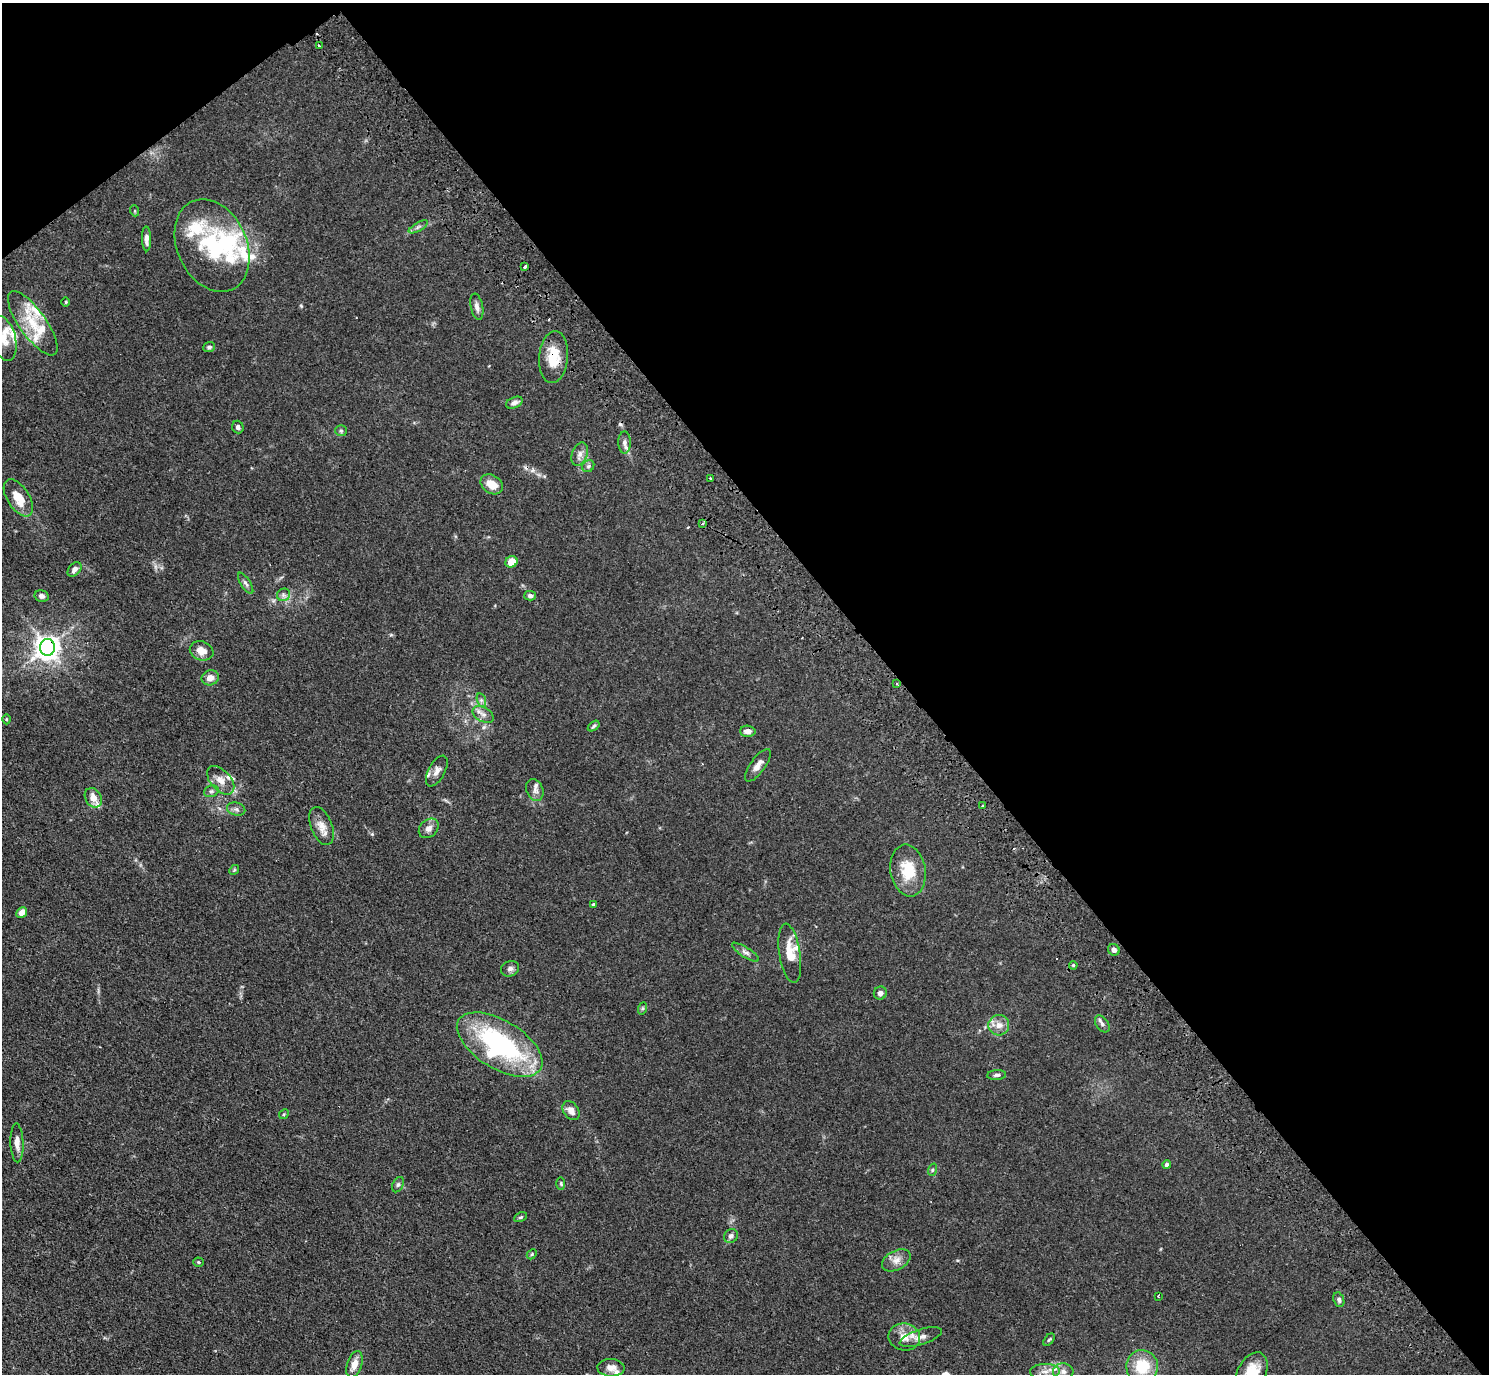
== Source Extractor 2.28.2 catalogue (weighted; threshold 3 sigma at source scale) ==
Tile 3 of 4 x 4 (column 3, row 1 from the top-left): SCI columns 3024-4510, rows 4454-5825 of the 6046 x 6025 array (HDU 1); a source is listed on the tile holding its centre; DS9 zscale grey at full resolution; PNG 1491 x 1376 px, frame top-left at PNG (2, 3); each listed source drawn as its Kron ellipse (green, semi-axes under 4 px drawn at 4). Shown black and unused: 41% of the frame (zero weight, under 3 of 4 exposures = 4% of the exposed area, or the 3 px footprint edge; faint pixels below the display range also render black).
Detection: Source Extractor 2.28.2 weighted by HDU 2 'WHT'; one run over the whole footprint, this tile lists its part. Background 0.0335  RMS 0.0033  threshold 0.0147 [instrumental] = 3 sigma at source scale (4.5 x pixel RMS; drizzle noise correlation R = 1.50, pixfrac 1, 0.05/0.05 arcsec/px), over >= 5 px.
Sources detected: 104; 1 inside a brighter object's white glare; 7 cosmic-ray / hot-pixel residue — neither listed nor drawn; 11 inside a brighter listed object's ellipse — not listed separately; the other 85 listed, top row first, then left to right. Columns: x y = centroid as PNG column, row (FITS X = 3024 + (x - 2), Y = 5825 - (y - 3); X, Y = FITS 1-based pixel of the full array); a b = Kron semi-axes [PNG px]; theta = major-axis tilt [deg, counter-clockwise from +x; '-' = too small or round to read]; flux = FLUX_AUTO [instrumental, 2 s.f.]
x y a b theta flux
319 46 3 3 - 1.5
135 211 5 3 - 0.31
418 227 10 3 29 0.78
147 239 12 4 -89 1.5
212 245 49 34 -65 30
525 267 4 3 - 2.9
66 302 5 3 - 0.3
477 307 13 6 -79 1.5
33 323 38 13 -54 11
4 339 23 12 -76 5.2
209 347 6 5 - 0.74
553 357 26 14 86 8.1
514 403 9 5 23 1.3
238 427 6 5 - 0.88
341 431 6 5 - 0.58
625 442 11 6 90 1.2
580 454 12 7 70 1.8
588 466 6 5 - 0.7
710 478 3 3 - 0.47
492 484 12 9 -33 4.5
18 498 21 11 -57 6.1
702 524 4 3 - 0.47
511 562 6 5 - 4.5
75 569 8 6 51 1.4
246 583 12 5 -57 0.92
284 595 7 6 - 1
42 596 7 5 -13 1.3
530 596 6 4 -14 0.94
47 647 8 7 - 330
202 651 12 9 -22 2.9
210 678 9 7 21 2.2
897 683 3 3 - 0.42
481 700 7 4 -72 0.75
483 714 11 7 -29 1.8
6 719 5 3 - 0.3
594 726 7 4 37 0.53
748 731 7 5 -2 1.8
758 765 19 7 54 2.3
437 771 17 8 61 2.1
221 780 17 10 -48 3.2
535 790 11 8 -67 1.6
211 791 7 5 20 0.78
93 798 10 8 -58 3.1
983 805 3 3 - 0.87
236 809 9 6 -15 1.1
322 826 20 10 -68 3.4
429 828 11 8 45 1.9
234 870 5 4 - 0.4
908 871 26 17 -81 10
593 905 4 4 - 0.75
22 912 6 5 - 2.4
1114 950 6 5 - 1.2
745 952 15 5 -32 1.3
790 953 30 10 -81 6.7
1073 965 4 3 - 0.39
510 969 9 7 26 1.2
880 993 6 6 - 1.2
643 1008 6 4 71 0.45
1102 1024 9 6 -55 1.1
999 1025 10 10 - 2.7
500 1045 48 24 -31 56
997 1075 9 5 5 0.85
571 1111 10 7 -53 2.2
284 1114 5 4 - 0.39
17 1143 19 6 -88 2.3
1167 1165 4 4 - 0.88
932 1170 6 4 71 0.46
561 1184 6 3 -89 0.4
398 1185 8 5 63 0.73
520 1217 7 4 26 0.51
731 1236 7 6 - 0.98
532 1254 6 4 47 0.44
896 1260 15 9 28 2.7
198 1262 5 4 - 0.44
1158 1296 3 3 - 0.36
1339 1300 7 5 -68 0.81
904 1337 16 13 -10 4.2
921 1337 22 7 17 2.6
1049 1340 7 4 53 0.47
354 1364 14 7 72 3.2
1142 1367 16 16 - 11
611 1368 13 9 -3 2.4
1045 1372 15 7 2 2.6
1063 1372 10 8 -3 2.1
1251 1374 22 14 63 9.3
Overlapping masked pixels (flux is a lower limit): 2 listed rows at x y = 553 357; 47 647
Isophote crosses this tile's border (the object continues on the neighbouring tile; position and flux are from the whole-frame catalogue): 2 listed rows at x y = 4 339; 1251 1374